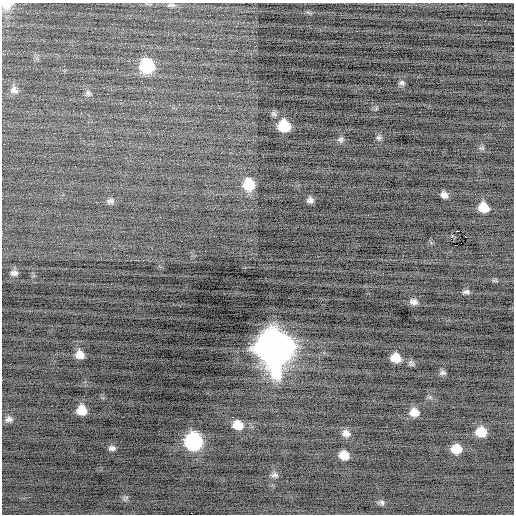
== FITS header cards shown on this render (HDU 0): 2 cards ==
NAXIS1  =                  512 / Axis length
NAXIS2  =                  512 / Axis length

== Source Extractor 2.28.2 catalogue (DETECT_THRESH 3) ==
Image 512 x 512 px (HDU 0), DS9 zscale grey, 1 PNG px = 1 image px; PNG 516 x 516 px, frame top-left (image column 1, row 512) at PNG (2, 3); no overlay
Background -0.509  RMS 0.77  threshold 2.3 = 3 sigma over >= 5 px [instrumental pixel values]
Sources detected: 39; all 39 listed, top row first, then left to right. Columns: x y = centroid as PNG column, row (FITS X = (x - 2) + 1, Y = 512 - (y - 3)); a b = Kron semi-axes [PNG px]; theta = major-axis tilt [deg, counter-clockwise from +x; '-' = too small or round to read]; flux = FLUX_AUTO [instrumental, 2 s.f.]
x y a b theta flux
7 5 12 8 5 540
171 5 11 5 3 130
147 66 12 11 - 3100
401 83 7 6 - 120
14 90 11 10 - 270
88 93 8 6 -38 130
274 114 9 6 -37 130
284 126 9 9 - 1900
379 138 8 6 -19 110
341 140 7 7 - 150
249 185 12 11 - 1400
444 195 7 5 -47 240
310 200 7 6 - 200
110 201 10 6 3 150
484 208 9 8 - 890
458 231 3 2 - 440
451 238 4 3 - 630
181 241 2 2 - 58
114 248 2 2 - 93
482 255 2 2 - 20
14 273 10 7 0 200
466 292 9 5 11 130
414 301 10 8 -15 230
274 348 17 14 -77 100000
80 355 8 7 - 460
396 358 10 8 -20 710
443 373 9 6 5 130
82 410 9 9 - 760
414 412 10 9 - 530
9 419 10 7 12 200
238 425 11 10 - 850
481 432 10 9 - 1000
346 433 11 9 -19 320
193 442 11 11 - 7800
112 448 8 5 -5 180
456 449 9 8 - 910
344 455 8 7 - 680
275 475 10 7 -7 170
382 502 8 7 - 140
At the frame edge (FLAGS 8, measured only in part): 1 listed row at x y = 7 5